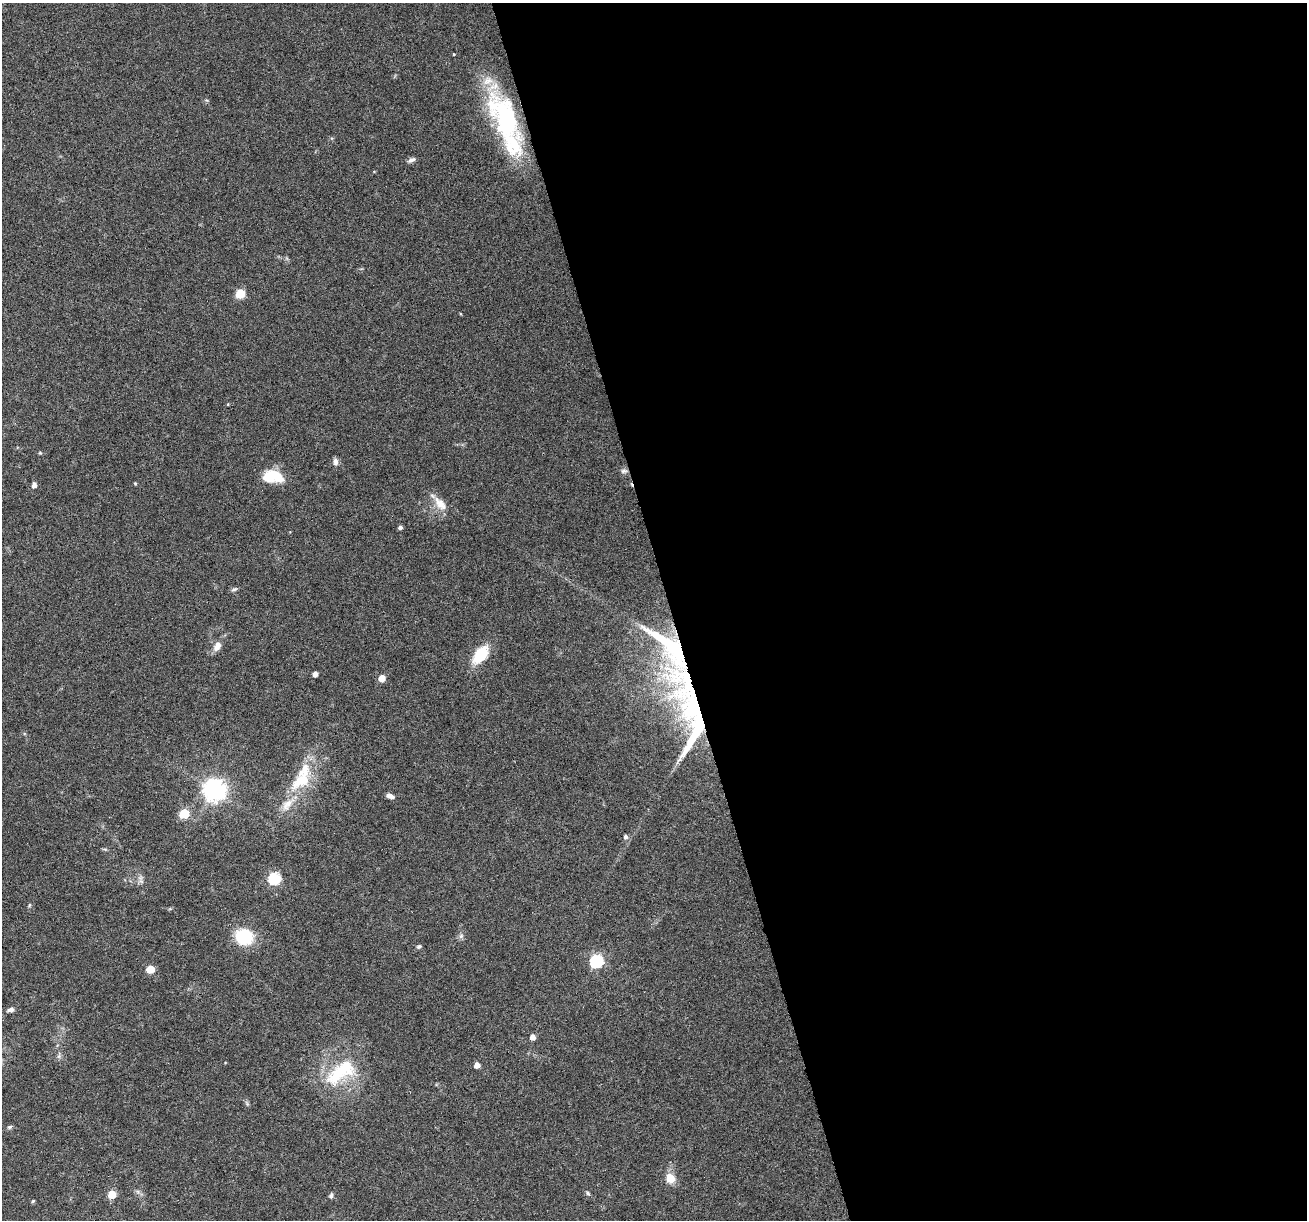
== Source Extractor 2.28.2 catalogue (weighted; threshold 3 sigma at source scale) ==
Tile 8 of 4 x 4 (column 4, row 2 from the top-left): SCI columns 3916-5220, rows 2542-3759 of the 5220 x 5030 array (HDU 1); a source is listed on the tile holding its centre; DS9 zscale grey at full resolution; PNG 1309 x 1222 px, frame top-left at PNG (2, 3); no overlay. Shown black and unused: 49% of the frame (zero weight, under 3 of 6 exposures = <1% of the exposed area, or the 3 px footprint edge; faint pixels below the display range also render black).
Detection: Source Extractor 2.28.2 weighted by HDU 2 'WHT'; one run over the whole footprint, this tile lists its part. Background 0.0385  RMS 0.0026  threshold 0.0106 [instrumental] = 3 sigma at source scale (4.09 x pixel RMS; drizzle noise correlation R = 1.36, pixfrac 0.8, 0.0396/0.0396 arcsec/px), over >= 5 px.
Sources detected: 48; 1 inside a brighter object's white glare — not listed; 4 inside a brighter listed object's ellipse — not listed separately; the other 43 listed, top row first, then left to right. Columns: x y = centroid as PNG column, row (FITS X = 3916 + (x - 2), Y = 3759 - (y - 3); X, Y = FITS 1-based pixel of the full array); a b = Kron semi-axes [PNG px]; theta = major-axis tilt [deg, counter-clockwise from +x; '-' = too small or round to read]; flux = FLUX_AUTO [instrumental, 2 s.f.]
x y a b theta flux
454 54 3 2 - 0.32
507 124 75 24 -72 35
411 160 11 5 27 0.78
240 294 5 5 - 11
228 404 4 3 - 0.21
40 453 6 3 -18 0.29
335 462 9 6 -84 0.94
624 471 9 5 7 0.66
272 476 24 14 -4 6.6
135 483 4 4 - 0.26
34 485 5 4 - 1.2
440 504 22 11 -47 3.3
400 527 4 4 - 0.72
234 589 9 4 24 0.5
217 646 14 9 60 1.8
671 648 87 39 -67 45
480 654 20 11 53 8.7
315 674 4 4 - 1.5
382 678 5 5 - 3.3
693 707 74 42 -41 48
300 781 36 17 33 8.9
214 790 8 7 - 170
390 796 8 5 -22 1.3
184 814 5 5 - 13
625 837 5 5 - 0.61
274 879 6 6 - 27
29 905 6 4 88 0.29
461 936 7 6 - 0.65
244 937 17 14 -18 12
418 947 6 5 - 0.48
596 961 6 6 - 37
150 969 5 5 - 6.6
11 1010 9 5 11 0.86
532 1037 5 4 - 1.6
477 1065 5 4 - 1.8
341 1072 52 24 34 15
10 1127 7 4 27 0.44
670 1178 9 8 - 4.1
138 1192 7 5 -46 0.57
588 1193 6 4 -47 0.41
112 1195 5 5 - 7.1
331 1196 6 5 - 0.58
33 1201 4 4 - 0.35
Overlapping masked pixels (flux is a lower limit): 3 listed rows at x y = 507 124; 671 648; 693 707